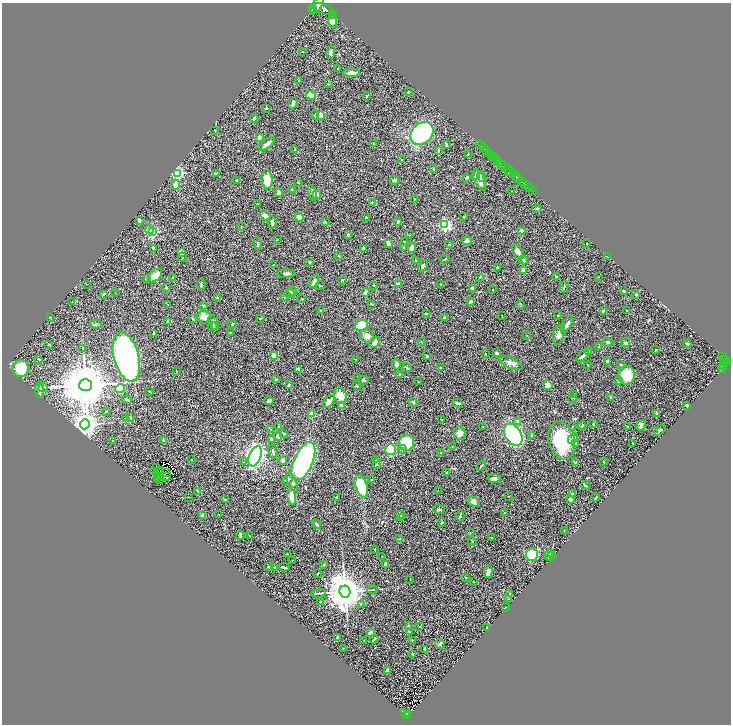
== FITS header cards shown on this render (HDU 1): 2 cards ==
NAXIS1  =                 1457
NAXIS2  =                 1444

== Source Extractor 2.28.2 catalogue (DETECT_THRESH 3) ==
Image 1457 x 1444 px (HDU 1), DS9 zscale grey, zoomed out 1/2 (1 PNG px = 2 x 2 image px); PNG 733 x 726 px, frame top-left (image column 1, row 1443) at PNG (2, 3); each listed source drawn as its Kron ellipse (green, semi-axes under 4 px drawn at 4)
Background 0.596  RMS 0.027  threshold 0.0807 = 3 sigma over >= 5 px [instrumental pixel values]
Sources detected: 393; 35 cannot appear on this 1/2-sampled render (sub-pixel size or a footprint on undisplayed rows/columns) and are neither listed nor drawn; the other 358 listed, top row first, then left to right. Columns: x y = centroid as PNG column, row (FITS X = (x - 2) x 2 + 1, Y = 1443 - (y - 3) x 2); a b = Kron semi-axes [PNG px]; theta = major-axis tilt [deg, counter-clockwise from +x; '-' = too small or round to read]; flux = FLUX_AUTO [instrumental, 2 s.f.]
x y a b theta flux
317 6 10 4 58 4000
313 9 2 1 - 240
323 9 11 5 -21 4600
333 15 2 1 - 66
333 21 5 4 - 48
302 51 2 2 - 2.8
331 52 7 3 83 9.6
338 69 2 2 - 2.1
351 73 8 3 -1 35
299 81 2 2 - 2.5
328 84 3 2 - 1.9
409 91 3 2 - 2.6
311 95 5 3 - 59
366 96 3 2 - 2.5
293 103 6 3 66 12
266 108 3 2 - 6.8
315 115 5 2 - 4.7
320 115 4 3 - 56
254 119 4 2 - 5.4
215 130 3 2 - 2.2
422 133 13 10 44 600
259 138 4 3 - 20
373 143 3 2 - 3.1
267 144 9 3 39 27
447 145 3 3 - 6.4
480 145 4 1 - 37
484 148 3 1 - 25
295 149 3 3 - 2.8
439 151 3 2 - 5.7
487 151 3 1 - 190
489 153 2 2 - 170
468 154 3 2 - 3.4
492 155 3 2 - 360
494 158 3 2 - 320
497 159 3 1 - 340
402 160 2 2 - 3.9
499 163 3 1 - 67
502 165 4 2 - 190
505 167 4 1 - 270
434 169 3 2 - 3.6
509 171 6 2 -51 530
178 173 4 3 - 1000
217 173 3 2 - 2.7
508 173 2 1 - 100
513 174 4 2 - 290
476 175 5 4 - 14
482 176 5 3 - 31
467 177 3 2 - 5.9
516 177 4 2 - 890
519 179 2 2 - 310
237 180 2 2 - 3.2
267 180 9 5 -86 85
394 180 4 3 - 13
479 180 11 5 -67 39
521 181 3 2 - 620
299 183 2 2 - 2.1
524 183 5 2 - 660
175 185 5 3 - 38
529 188 4 1 - 210
292 190 3 2 - 3.5
512 191 2 1 - 1.6
532 191 2 1 - 70
279 193 4 3 - 16
313 193 8 3 -73 16
316 194 4 3 - 32
414 199 2 2 - 2.4
372 202 3 2 - 2.6
258 203 2 1 - 2
537 209 5 3 - 4.5
265 216 6 4 -34 20
299 217 4 3 - 27
463 217 2 2 - 1.6
366 218 2 2 - 5.1
139 220 3 2 - 13
272 222 6 3 -85 14
325 222 3 2 - 4.8
397 222 2 2 - 3.2
445 225 4 3 - 730
241 227 3 2 - 2.5
150 230 4 3 - 130
522 230 3 3 - 13
152 232 3 3 - 790
348 235 3 3 - 7.3
410 235 3 2 - 2.3
278 239 2 1 - 1.4
467 241 5 3 - 18
404 242 2 2 - 2.9
388 243 4 3 - 18
258 244 6 2 -75 4.7
587 244 2 2 - 2.1
449 245 3 3 - 4.7
404 247 3 2 - 4
412 247 5 3 - 19
153 248 3 2 - 6.2
363 248 2 2 - 23
181 252 3 3 - 32
518 252 8 4 -63 26
339 256 3 2 - 3
182 257 4 3 - 5.1
608 257 2 1 - 1.4
445 259 4 2 - 3.3
416 260 2 2 - 1.8
523 260 5 3 - 16
310 262 2 2 - 6
274 264 2 2 - 3.5
423 266 6 3 56 13
498 267 3 2 - 2.5
523 270 4 3 - 18
286 274 9 4 3 13
155 276 8 5 40 64
557 276 2 2 - 3.3
599 276 2 2 - 2.2
172 277 3 2 - 2.2
480 277 3 2 - 4.4
147 279 4 3 - 5.8
342 280 3 2 - 3.2
314 281 7 3 67 15
86 284 2 2 - 2
201 284 5 3 - 8
399 284 4 3 - 9.8
441 284 2 2 - 3.6
374 285 2 2 - 2.4
320 286 4 3 - 4.6
166 287 3 2 - 5.3
564 287 6 2 73 5.2
472 289 3 3 - 12
493 290 2 1 - 2.3
293 291 5 3 - 29
623 291 3 2 - 3.7
366 292 4 3 - 16
115 293 2 1 - 1.6
290 293 5 3 - 12
104 294 3 2 - 7.8
636 295 2 2 - 6.4
284 297 3 2 - 1.8
217 298 3 3 - 7.1
302 299 2 2 - 6
72 302 2 1 - 1.2
470 302 4 3 - 8.1
372 304 3 2 - 2.4
521 304 2 2 - 3.6
168 305 2 1 - 1.2
203 306 4 3 - 3.9
321 311 4 3 - 5.7
603 311 3 2 - 4.3
627 311 2 2 - 2.2
426 314 3 2 - 4.4
502 315 2 1 - 1.7
558 315 2 2 - 3.8
51 317 3 2 - 2.1
204 317 7 6 - 31
445 317 4 2 - 3.1
260 318 3 2 - 2.8
192 319 4 2 - 4
167 321 4 3 - 5
214 323 8 4 -64 8.9
95 324 6 3 1 9.5
232 324 4 3 - 6.6
567 324 9 3 58 20
361 325 7 5 19 210
213 327 5 3 - 6.7
230 333 2 2 - 1.7
153 334 4 2 - 7
527 335 2 1 - 1.1
559 335 10 5 79 25
367 336 7 6 - 25
375 342 6 4 50 24
421 342 2 2 - 2
608 342 4 2 - 7.6
626 343 4 3 - 8.1
687 344 4 2 - 5.8
49 345 3 2 - 4.6
598 347 2 2 - 4
83 348 3 2 - 3.6
655 350 2 2 - 3.2
588 351 4 1 - 3.5
497 353 3 2 - 14
485 354 2 2 - 3
274 355 3 3 - 35
427 356 3 2 - 5
583 356 8 3 42 15
722 356 4 2 - 200
126 357 25 12 -75 1700
39 359 3 2 - 3.5
355 359 2 2 - 2.1
725 360 3 2 - 280
608 362 3 3 - 17
725 362 3 2 - 160
728 362 2 2 - 400
511 363 12 5 -24 26
396 364 5 3 - 14
724 364 3 2 - 100
621 365 3 2 - 5.7
588 366 3 1 - 2.4
723 366 2 2 - 27
21 368 8 8 - 200
407 368 5 3 - 6.6
441 368 3 3 - 6.3
723 368 2 1 - 24
299 369 4 2 - 20
177 371 2 2 - 1.6
399 375 2 2 - 5.7
626 375 9 8 - 160
358 378 3 2 - 4.9
276 379 4 2 - 4
363 380 5 3 - 4.5
618 381 4 2 - 3.9
418 382 2 2 - 1.4
289 384 3 2 - 6.2
85 385 6 6 - 40000
548 385 5 4 - 30
357 386 5 2 - 3.6
43 388 4 3 - 7.3
120 389 5 4 - 57
40 390 9 3 -88 32
150 392 3 2 - 3.1
574 394 2 1 - 2.2
340 396 8 6 -71 52
611 397 3 3 - 8.2
573 398 4 2 - 2.6
127 400 5 2 - 8.6
269 401 4 3 - 16
328 401 7 4 50 26
413 402 4 3 - 11
458 403 5 3 - 9.5
342 405 4 3 - 23
687 405 3 2 - 7.4
106 412 3 2 - 3.5
657 413 4 2 - 7.1
312 414 2 2 - 120
130 417 3 2 - 4.4
126 418 3 3 - 5.4
441 420 2 2 - 3
517 421 3 3 - 5.4
85 424 5 4 - 5300
593 424 3 2 - 3.4
641 425 5 4 - 15
572 426 2 2 - 2.2
582 426 4 3 - 6.1
628 426 2 1 - 1.4
279 427 3 3 - 6.4
483 427 2 1 - 1.5
271 429 2 1 - 1.9
660 430 6 3 41 7
284 433 3 2 - 7.4
460 433 7 5 -81 30
513 435 12 8 -57 820
531 435 3 2 - 4.1
278 436 4 3 - 11
573 438 6 4 53 38
271 439 4 3 - 10
113 441 2 2 - 2.3
163 441 3 2 - 12
562 441 19 13 -76 280
406 443 8 7 - 180
576 443 4 4 - 11
633 443 2 2 - 2.5
452 446 3 2 - 2.1
402 449 4 3 - 5.6
391 450 5 5 - 270
273 452 7 3 -78 8.7
441 453 2 2 - 2
255 456 10 6 68 1200
375 459 2 2 - 2.3
192 460 2 1 - 1.4
282 460 3 3 - 11
303 461 20 9 66 1200
244 462 3 2 - 3.3
575 462 3 3 - 4.7
603 462 2 2 - 2.4
377 464 5 3 - 5.7
481 466 5 2 - 4.6
156 468 2 1 - 3.1
160 470 3 1 - 1.6
158 471 2 1 - 1.9
154 472 2 1 - 1.6
166 472 2 1 - 1.4
446 472 3 2 - 2.2
160 476 4 1 - 0.69
166 476 2 1 - 2.1
158 478 3 1 - 2.3
494 478 7 4 -10 17
160 479 3 1 - 0.38
288 479 5 3 - 11
372 480 3 3 - 6.3
292 482 10 4 -67 14
361 486 12 5 -70 220
586 486 4 2 - 5
438 490 2 1 - 1.2
198 491 3 3 - 3.8
572 494 3 3 - 5.6
508 496 2 1 - 1.7
188 497 2 1 - 1.4
292 497 8 4 -79 64
336 497 3 2 - 5.3
595 498 4 2 - 6.3
571 499 2 2 - 36
226 500 3 2 - 3.1
473 502 6 4 -25 15
439 509 6 2 -1 9.5
504 512 2 2 - 2.3
219 514 2 1 - 1.5
401 514 4 3 - 4.6
203 515 3 2 - 32
460 516 5 2 - 4.7
401 518 4 3 - 6.3
441 522 2 2 - 3.5
317 524 5 2 - 8.7
564 531 3 2 - 3.4
470 533 3 2 - 1.9
240 535 4 2 - 11
249 536 2 2 - 1.9
400 538 4 2 - 3.3
492 538 2 2 - 4.1
472 541 4 2 - 3.4
375 549 2 2 - 1.9
288 554 3 2 - 2.7
552 554 4 2 - 4.9
532 555 6 6 - 130
549 555 5 4 - 9.1
382 556 2 1 - 1.9
551 557 5 3 - 6.4
292 560 2 1 - 1.5
324 564 3 3 - 3.8
386 564 3 3 - 12
268 567 2 2 - 2.4
284 567 5 2 - 7.6
274 568 2 2 - 6.9
488 572 6 4 85 28
318 573 3 1 - 3.2
466 578 3 2 - 2.6
410 579 2 1 - 1.3
473 582 2 1 - 2.7
373 590 5 2 - 4.3
345 592 6 5 - 17000
318 593 7 2 4 6.4
510 594 4 2 - 3.3
509 599 3 2 - 2.6
320 602 3 2 - 2
361 605 3 3 - 2.9
506 607 2 1 - 1.5
408 626 3 3 - 13
420 627 2 1 - 2.4
487 628 2 2 - 3.5
409 631 4 2 - 2.8
371 632 4 3 - 8.8
338 637 3 2 - 10
374 639 4 2 - 9
364 640 2 1 - 1.2
412 640 3 1 - 1.8
440 644 5 4 - 8
343 648 3 2 - 1.7
425 649 3 2 - 6.5
413 654 2 2 - 1.8
387 671 3 3 - 17
405 713 5 1 - 120
407 713 2 1 - 14
407 715 3 2 - 90
At the frame edge (FLAGS 8, measured only in part): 1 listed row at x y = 317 6
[35 sub-pixel or undisplayed-footprint detections neither listed nor drawn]